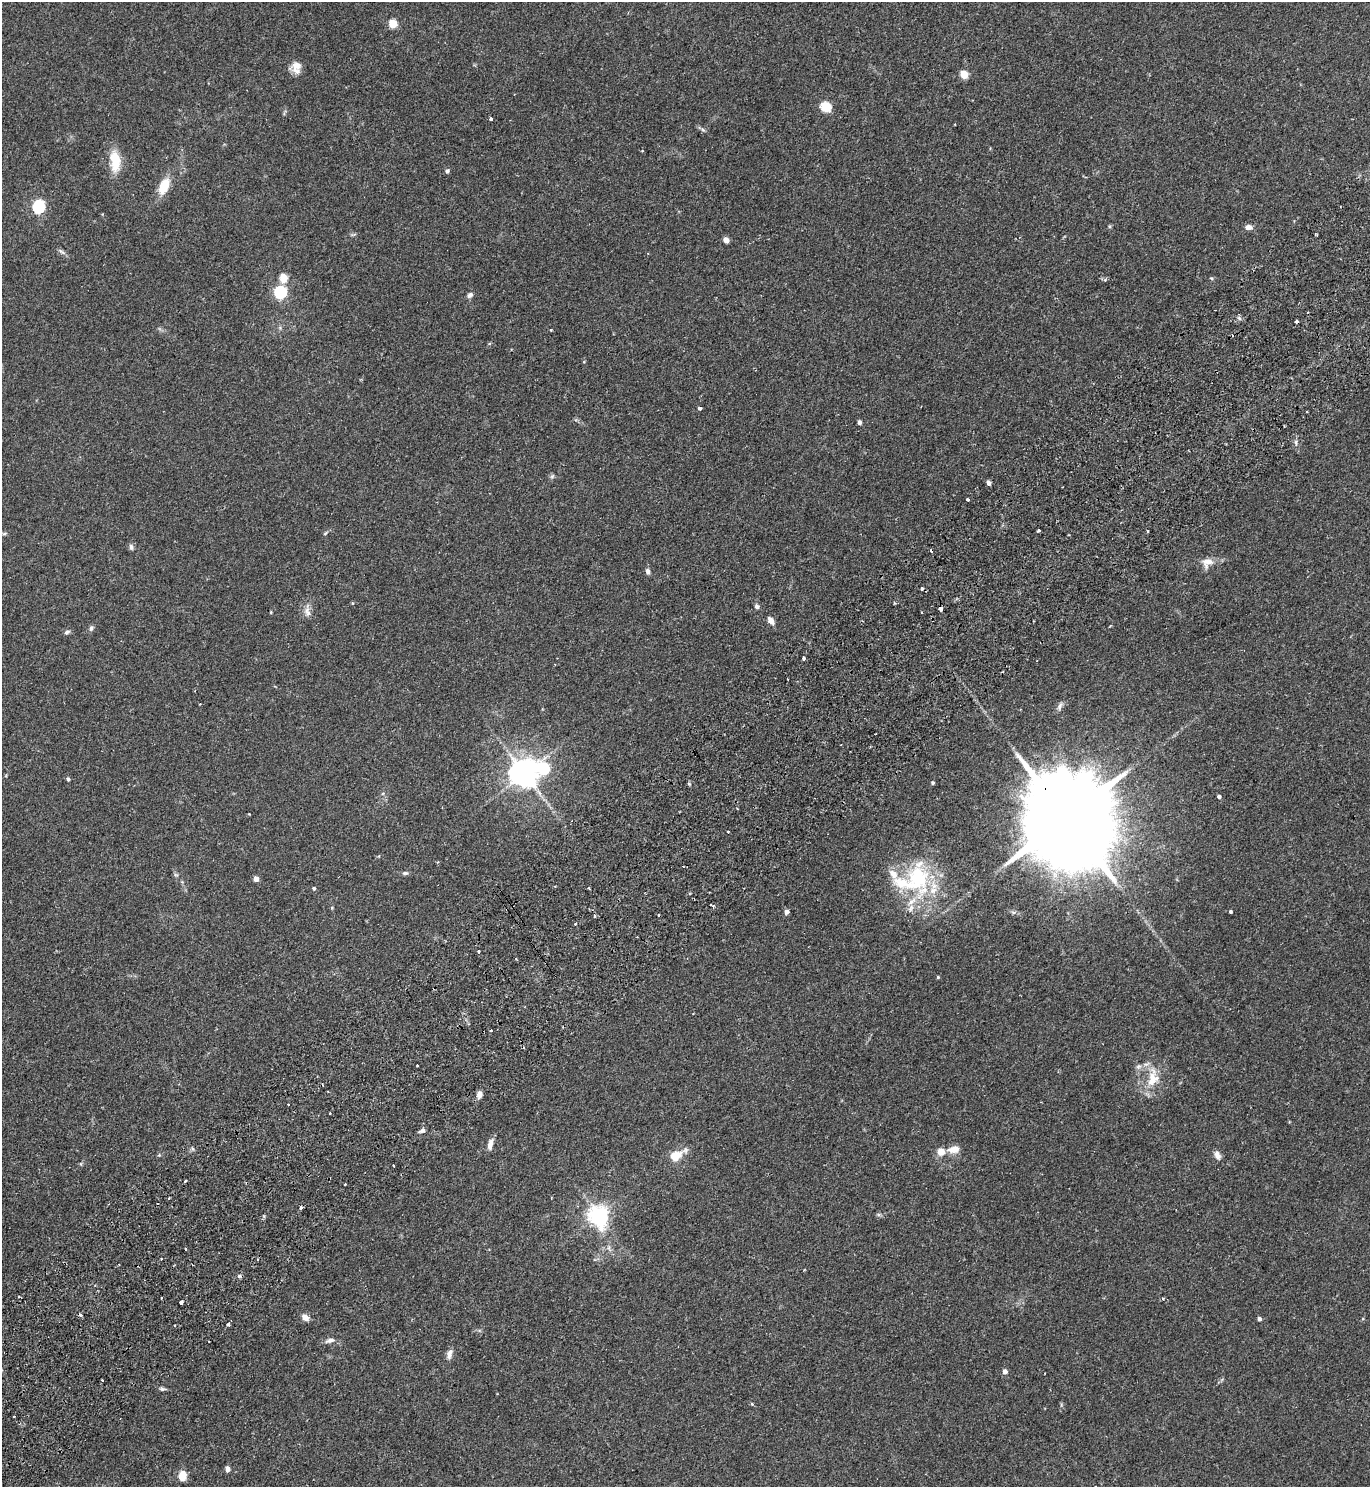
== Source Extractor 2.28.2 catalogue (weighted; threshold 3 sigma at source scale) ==
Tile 7 of 4 x 4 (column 3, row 2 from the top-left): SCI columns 3076-4443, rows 3018-4502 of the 6010 x 6034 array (HDU 1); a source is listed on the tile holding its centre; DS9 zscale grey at full resolution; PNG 1372 x 1489 px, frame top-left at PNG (2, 2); no overlay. Shown black and unused: <1% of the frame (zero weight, under 2 of 3 exposures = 3% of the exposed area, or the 3 px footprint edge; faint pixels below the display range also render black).
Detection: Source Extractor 2.28.2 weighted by HDU 2 'WHT'; one run over the whole footprint, this tile lists its part. Background 0.185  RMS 0.0073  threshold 0.033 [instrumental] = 3 sigma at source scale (4.5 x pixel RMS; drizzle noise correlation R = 1.50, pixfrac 1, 0.05/0.05 arcsec/px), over >= 5 px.
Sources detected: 115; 13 cosmic-ray / hot-pixel residue — not listed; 6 inside a brighter listed object's ellipse — not listed separately; the other 96 listed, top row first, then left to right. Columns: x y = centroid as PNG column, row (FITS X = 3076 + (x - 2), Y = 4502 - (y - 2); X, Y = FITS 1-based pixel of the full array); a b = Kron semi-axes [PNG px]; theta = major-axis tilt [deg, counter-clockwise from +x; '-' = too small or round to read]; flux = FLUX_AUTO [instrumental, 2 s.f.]
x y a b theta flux
392 24 5 5 - 22
296 67 15 12 -86 6.6
964 75 5 5 - 20
826 107 6 5 - 42
491 119 4 3 - 1.1
703 130 6 4 -19 1.1
115 161 26 12 -84 16
447 171 6 5 - 1.4
164 186 17 9 65 15
38 207 8 5 73 94
1248 227 8 6 -5 3.2
726 240 5 4 - 7.1
62 252 12 4 -36 1.9
283 278 12 10 -80 6.9
1211 278 5 5 - 0.91
280 292 6 6 - 110
470 295 8 6 41 2.3
1239 318 7 4 -71 1.2
551 330 3 3 - 0.66
700 408 4 3 - 4.3
859 422 4 4 - 2.4
1296 442 7 4 90 1.4
552 476 7 5 45 1.3
989 483 5 4 - 2.6
968 499 3 3 - 2.6
1039 530 3 3 - 1.9
1148 531 3 3 - 1.3
325 533 7 4 37 1.1
4 534 7 3 1 0.96
131 547 7 5 -79 2
1207 562 16 13 31 6.9
648 571 7 5 -67 2.1
353 603 4 4 - 0.73
756 606 6 5 - 2
941 609 4 3 - 5.4
271 612 4 3 - 0.66
307 612 13 8 -74 4.3
771 621 10 6 -55 3.9
91 628 8 5 70 1.7
67 632 7 5 27 1.7
803 658 4 3 - 1.5
1060 706 12 5 70 2.3
543 769 8 7 - 61
524 773 9 8 - 1000
68 779 5 4 - 1.5
933 783 4 4 - 0.99
689 784 5 3 - 0.7
1219 797 4 4 - 2
249 814 2 2 - 0.51
1066 819 52 20 -55 22000
728 832 3 2 - 0.91
405 873 8 5 8 1.6
176 875 6 4 -18 1
917 878 45 33 -87 68
256 879 4 4 - 5.1
314 888 4 4 - 1.3
711 905 3 2 - 0.86
786 912 5 4 - 3.2
1230 912 3 3 - 1.1
659 915 3 3 - 1.5
595 916 3 3 - 1.4
478 951 3 3 - 1.6
938 977 4 4 - 0.82
491 1030 3 2 - 0.99
1138 1066 8 7 - 2.4
1153 1078 26 13 80 17
479 1094 9 6 78 3.6
288 1105 3 2 - 0.95
330 1113 2 2 - 0.7
422 1130 7 5 32 2.1
490 1144 14 6 75 4.8
954 1149 15 9 12 6.6
159 1155 5 4 - 0.85
1217 1155 11 7 -65 3.5
676 1156 20 10 31 13
393 1166 3 3 - 1.4
185 1181 4 3 - 0.73
345 1184 2 2 - 0.73
301 1208 4 3 - 4.7
598 1216 7 6 - 400
609 1248 7 4 -72 1.5
186 1249 3 2 - 1.5
1163 1299 5 3 - 0.72
181 1303 3 3 - 7.3
305 1318 7 5 -36 5.5
1259 1319 4 4 - 2.1
228 1325 3 3 - 2.1
330 1340 13 6 14 3.1
449 1354 13 7 77 3.8
1005 1372 5 5 - 3.3
102 1380 3 2 - 1.3
162 1389 9 5 -6 1.5
752 1404 3 3 - 1.1
14 1416 3 2 - 0.7
228 1469 7 5 -84 2.4
182 1476 11 9 84 7.1
Overlapping masked pixels (flux is a lower limit): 2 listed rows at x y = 941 609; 1066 819